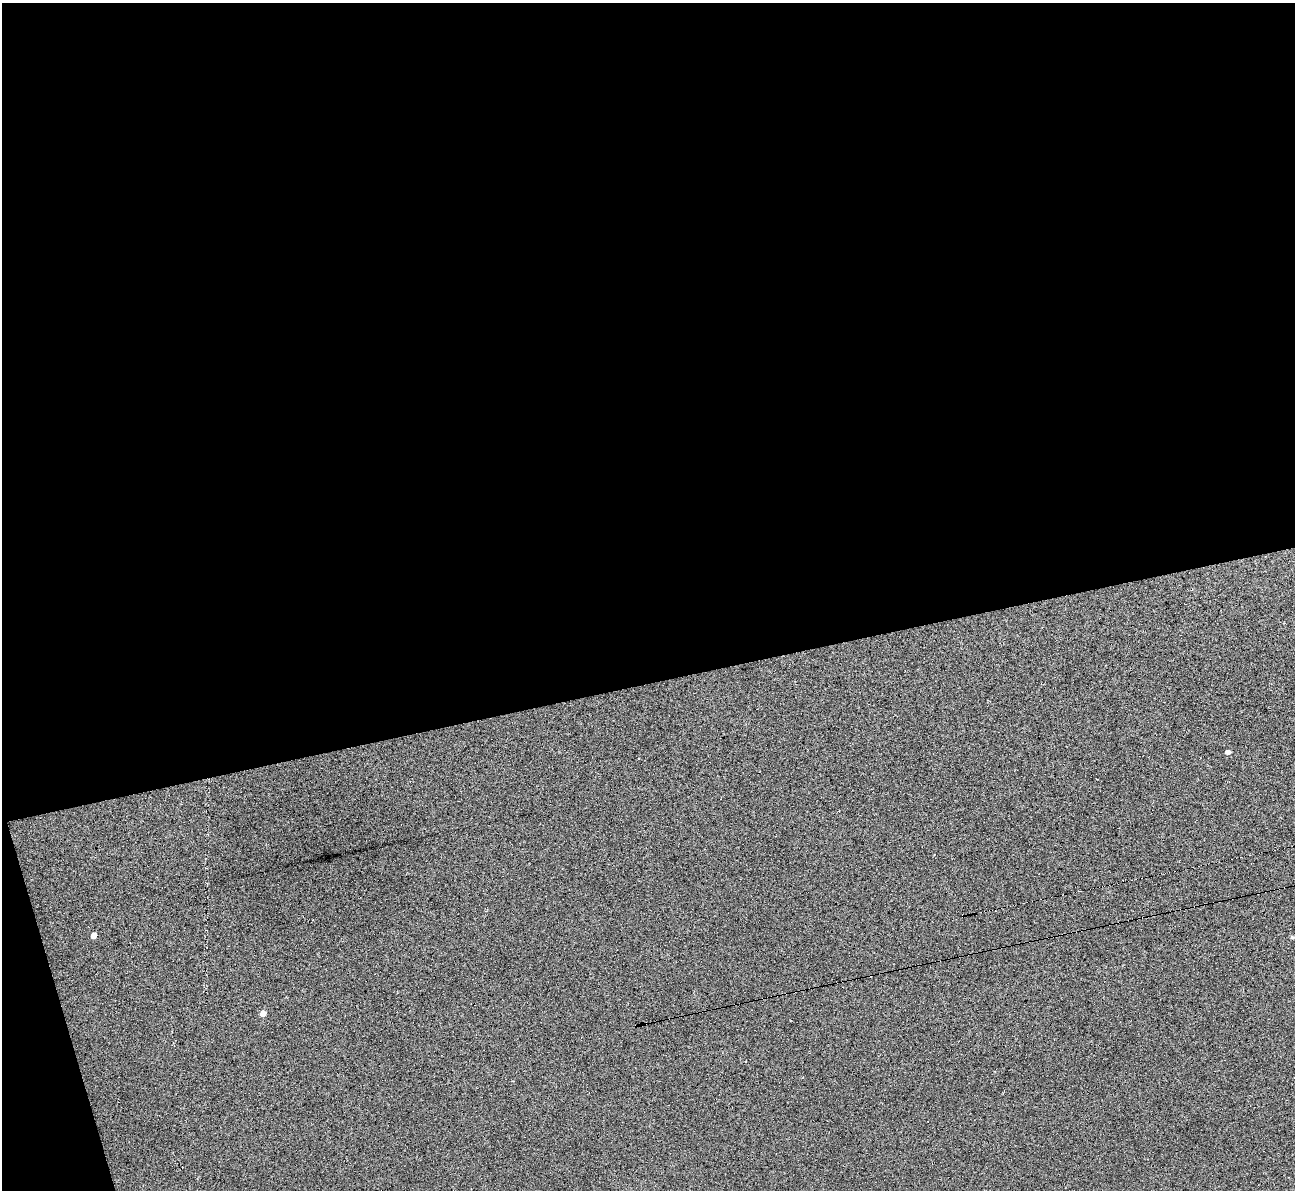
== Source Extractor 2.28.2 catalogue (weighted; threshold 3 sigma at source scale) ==
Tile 1 of 4 x 4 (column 1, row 1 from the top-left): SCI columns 1-1293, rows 3705-4892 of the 5171 x 5153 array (HDU 1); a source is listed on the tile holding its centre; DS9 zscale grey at full resolution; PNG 1297 x 1192 px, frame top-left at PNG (2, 3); no overlay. Shown black and unused: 59% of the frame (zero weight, under 3 of 6 exposures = <1% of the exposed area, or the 3 px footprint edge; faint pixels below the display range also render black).
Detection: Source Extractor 2.28.2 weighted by HDU 2 'WHT'; one run over the whole footprint, this tile lists its part. Background -0.823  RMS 0.096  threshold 0.392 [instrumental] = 3 sigma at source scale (4.09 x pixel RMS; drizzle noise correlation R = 1.36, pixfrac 0.8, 0.05/0.05 arcsec/px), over >= 5 px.
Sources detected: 6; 2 cosmic-ray / hot-pixel residue — not listed; the other 4 listed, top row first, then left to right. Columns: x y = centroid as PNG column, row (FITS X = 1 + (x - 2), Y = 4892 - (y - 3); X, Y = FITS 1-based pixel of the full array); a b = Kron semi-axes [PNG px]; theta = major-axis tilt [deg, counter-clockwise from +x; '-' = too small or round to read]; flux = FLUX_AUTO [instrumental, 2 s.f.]
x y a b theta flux
1228 752 4 4 - 37
93 935 4 4 - 66
1292 937 5 4 - 15
263 1013 5 4 - 69